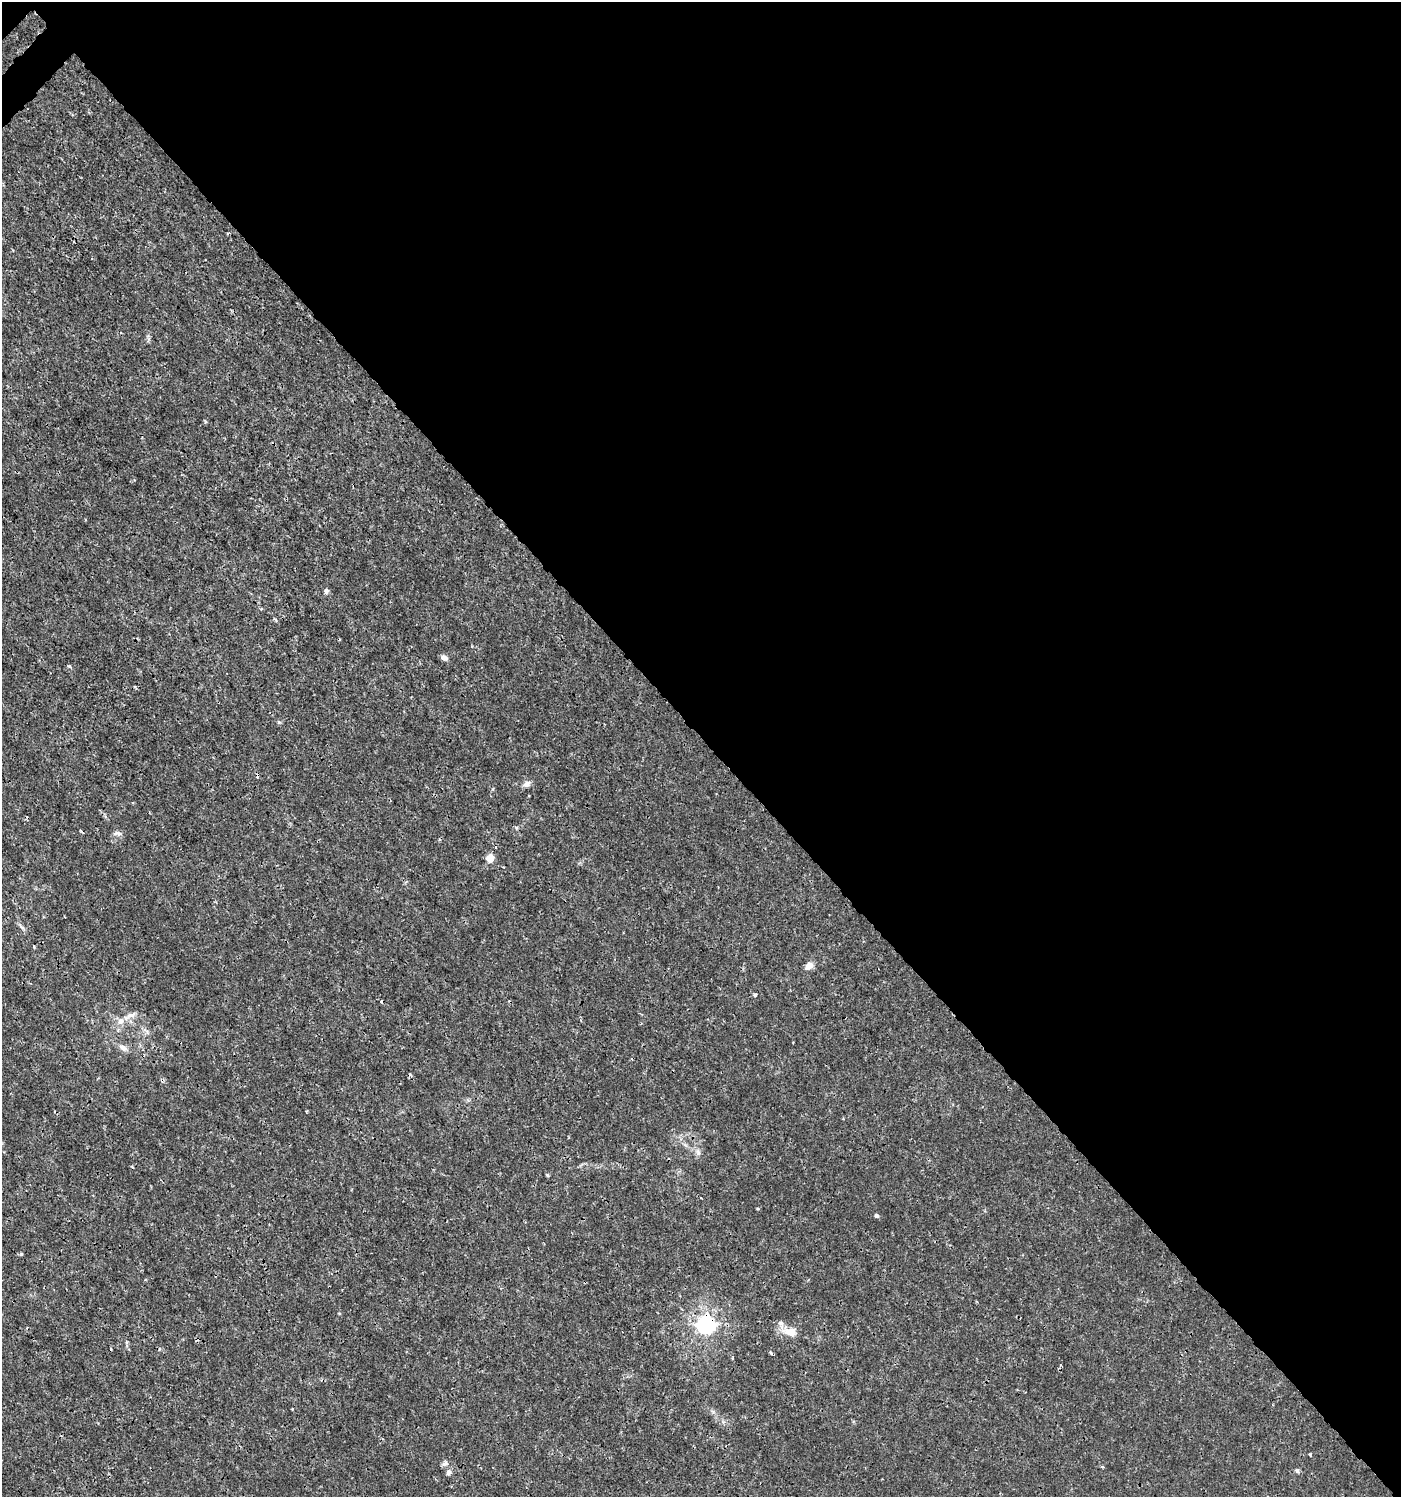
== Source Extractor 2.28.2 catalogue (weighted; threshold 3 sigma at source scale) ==
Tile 8 of 4 x 4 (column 4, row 2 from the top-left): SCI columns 4395-5793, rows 3040-4534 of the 6057 x 6072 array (HDU 1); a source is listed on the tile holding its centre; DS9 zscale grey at full resolution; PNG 1403 x 1499 px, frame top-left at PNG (2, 2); no overlay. Shown black and unused: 50% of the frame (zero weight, under 3 of 4 exposures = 5% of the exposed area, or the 3 px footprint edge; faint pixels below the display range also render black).
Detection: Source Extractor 2.28.2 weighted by HDU 2 'WHT'; one run over the whole footprint, this tile lists its part. Background 0.00101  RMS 7.8e-04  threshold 0.0035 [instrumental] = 3 sigma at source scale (4.5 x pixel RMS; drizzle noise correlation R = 1.50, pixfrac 1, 0.0396/0.0396 arcsec/px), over >= 5 px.
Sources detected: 28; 3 cosmic-ray / hot-pixel residue — not listed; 1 inside a brighter listed object's ellipse — not listed separately; the other 24 listed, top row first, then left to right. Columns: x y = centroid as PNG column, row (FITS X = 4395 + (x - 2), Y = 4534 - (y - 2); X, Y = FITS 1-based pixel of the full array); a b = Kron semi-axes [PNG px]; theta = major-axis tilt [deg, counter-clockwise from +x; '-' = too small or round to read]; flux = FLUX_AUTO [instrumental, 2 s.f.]
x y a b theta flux
326 591 6 6 - 0.23
261 609 4 3 - 0.098
444 658 8 6 -20 0.34
69 666 5 3 - 0.11
279 722 5 5 - 0.1
526 784 10 7 36 0.35
493 789 4 4 - 0.099
117 833 12 6 3 0.25
490 858 8 7 - 0.77
809 966 10 7 33 0.54
755 995 4 4 - 0.13
131 1015 14 6 13 0.42
121 1021 9 9 - 0.52
123 1048 11 7 -35 0.36
698 1152 8 6 -74 0.26
547 1175 4 3 - 0.16
758 1209 4 3 - 0.08
876 1216 5 4 - 0.19
705 1325 8 7 - 31
791 1332 19 11 -17 0.96
771 1353 5 4 - 0.095
1310 1455 3 3 - 0.12
1297 1471 6 5 - 0.14
448 1472 8 6 76 0.24
Overlapping masked pixels (flux is a lower limit): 1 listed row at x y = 705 1325
Unlisted compact peaks at least as high as the median listed source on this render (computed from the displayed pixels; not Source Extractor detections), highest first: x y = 21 1254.